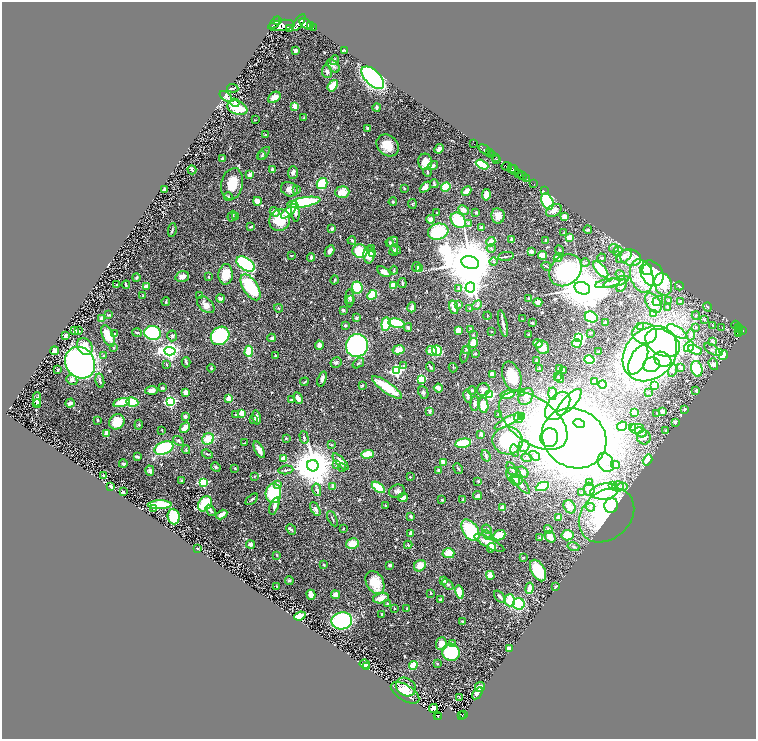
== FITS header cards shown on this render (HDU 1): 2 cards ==
NAXIS1  =                 1508
NAXIS2  =                 1474

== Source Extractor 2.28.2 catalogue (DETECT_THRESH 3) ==
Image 1508 x 1474 px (HDU 1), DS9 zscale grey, zoomed out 1/2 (1 PNG px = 2 x 2 image px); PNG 758 x 741 px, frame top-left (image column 1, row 1474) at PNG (2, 2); each listed source drawn as its Kron ellipse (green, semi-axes under 4 px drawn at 4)
Background 0.963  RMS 0.034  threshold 0.102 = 3 sigma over >= 5 px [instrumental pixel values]
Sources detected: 616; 30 cannot appear on this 1/2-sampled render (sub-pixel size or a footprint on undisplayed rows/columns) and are neither listed nor drawn; of the other 586, the 500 brightest by FLUX_AUTO listed and drawn (86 fainter detections omitted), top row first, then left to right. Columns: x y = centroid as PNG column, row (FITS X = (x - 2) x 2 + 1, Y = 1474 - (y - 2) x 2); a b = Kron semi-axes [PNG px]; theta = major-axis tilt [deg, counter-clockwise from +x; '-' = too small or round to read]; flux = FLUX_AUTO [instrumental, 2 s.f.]
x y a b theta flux
278 21 2 1 - 410
299 22 10 4 56 3300
275 23 7 2 52 2000
306 24 7 4 -38 2500
281 25 13 5 8 5500
311 26 2 1 - 150
313 28 2 1 - 83
290 29 2 1 - 110
344 50 3 2 - 6.1
295 51 4 3 - 18
334 60 5 4 - 16
333 66 8 5 -47 18
327 71 7 5 -81 18
373 78 14 7 -45 1600
333 86 6 3 53 140
233 88 6 2 -7 5.2
226 96 7 2 -38 52
274 97 7 5 34 65
235 103 4 4 - 17
295 106 2 2 - 180
377 107 4 3 - 15
237 108 10 7 -21 250
304 117 4 3 - 5.9
255 120 3 2 - 5.5
367 128 3 3 - 10
266 135 3 2 - 7.4
474 144 3 1 - 17
388 145 12 9 -45 110
439 149 5 3 - 32
485 150 7 2 -38 1700
263 153 8 4 44 15
490 153 2 1 - 280
492 154 3 2 - 610
262 156 4 3 - 8.2
495 157 4 2 - 330
222 159 3 3 - 9.1
497 159 4 1 - 360
425 162 8 7 - 72
482 165 7 4 -27 240
433 166 5 3 - 16
507 166 5 3 - 510
511 169 3 2 - 300
192 170 4 2 - 8.7
273 170 2 2 - 93
514 170 5 3 - 1100
293 172 6 5 - 20
427 172 4 2 - 6.9
519 173 2 2 - 350
250 175 3 3 - 45
522 176 4 2 - 1000
527 179 2 2 - 190
534 183 2 1 - 25
232 184 16 11 78 140
322 184 6 5 - 250
434 184 4 2 - 11
425 187 6 4 43 43
446 187 5 4 - 160
404 188 2 2 - 7.5
165 189 2 2 - 90
289 189 9 7 -24 28
297 190 4 3 - 8.6
466 191 5 3 - 100
544 191 2 1 - 8
342 192 7 6 - 98
486 195 6 3 81 62
228 197 4 3 - 5.3
257 201 4 3 - 64
304 202 17 5 10 480
393 202 4 3 - 8.5
547 202 9 5 -67 600
412 204 5 3 - 8
464 210 6 4 -28 31
554 210 8 6 32 31
289 211 10 4 42 100
295 211 11 3 -85 36
275 212 5 4 - 31
436 212 2 2 - 6.9
476 212 3 2 - 11
232 216 5 3 - 13
498 216 7 6 - 57
564 216 4 4 - 34
236 217 3 3 - 9.4
430 219 4 4 - 25
280 220 11 10 - 170
458 220 8 6 -46 280
468 223 4 3 - 8.9
251 227 2 2 - 13
481 227 4 4 - 16
332 229 4 3 - 18
172 230 7 3 81 9.7
588 230 4 3 - 8
438 232 10 8 16 300
564 233 3 3 - 4.6
569 238 4 3 - 52
512 239 2 2 - 61
352 240 4 3 - 7
545 241 3 2 - 12
393 242 6 5 - 14
491 242 5 4 - 53
390 243 4 3 - 7.6
491 248 4 4 - 10
614 248 5 4 - 13
372 249 3 3 - 5.7
396 249 6 3 -40 9.1
559 250 5 3 - 12
329 251 6 3 63 32
360 251 7 6 - 180
394 251 5 3 - 11
531 251 3 3 - 25
618 252 5 4 - 74
372 254 2 2 - 120
291 255 2 2 - 6.2
369 255 8 5 89 73
542 255 5 4 - 100
506 256 8 2 8 9.1
624 256 9 5 33 44
311 257 4 2 - 11
558 257 4 4 - 73
630 257 11 8 -20 76
602 258 4 3 - 9.3
494 262 4 4 - 8.6
470 263 9 6 -16 56000
585 263 4 3 - 8.9
246 264 10 6 -35 800
546 266 5 3 - 6
416 267 5 4 - 12
420 269 3 2 - 86
601 269 10 4 -49 180
647 269 6 5 - 170
394 270 4 2 - 4.7
565 270 18 14 43 750
384 272 7 4 -32 34
652 273 14 10 -58 1200
226 274 10 7 87 120
620 275 5 3 - 6
182 276 7 5 17 31
642 276 17 11 -74 180
136 277 4 3 - 5.6
209 277 3 3 - 4.9
335 280 4 3 - 9.1
616 282 13 4 17 31
402 283 5 2 - 11
607 283 13 3 10 25
663 284 11 8 -72 220
117 285 2 2 - 6.4
126 285 4 2 - 11
393 285 4 3 - 130
622 286 7 4 58 15
679 286 4 2 - 6.9
146 287 4 3 - 35
251 287 15 7 -57 410
357 287 6 5 - 190
470 287 5 4 - 3800
459 288 3 3 - 11
582 288 8 6 -23 38000
200 295 3 2 - 4.7
372 295 5 4 - 190
143 296 3 2 - 5.6
350 298 9 4 88 15
220 299 4 3 - 30
529 299 4 3 - 7.1
351 300 4 3 - 7
669 300 4 4 - 11
658 301 6 4 34 15
680 301 4 3 - 8.1
166 302 4 2 - 7
538 302 4 4 - 25
653 303 11 7 -54 92
459 304 3 2 - 20
206 305 10 6 -43 39
477 305 5 3 - 14
412 307 5 3 - 28
454 307 7 3 -72 97
707 307 5 3 - 6.6
279 308 4 3 - 5.2
469 308 3 2 - 4.7
668 308 4 3 - 6
343 310 4 3 - 11
654 314 3 3 - 51
109 315 4 2 - 6
696 315 4 3 - 8.7
487 316 4 2 - 5.8
591 317 7 5 -25 240
356 318 4 4 - 14
102 319 4 3 - 43
522 319 3 3 - 4.2
704 319 4 4 - 8.3
605 322 2 2 - 11
396 323 8 4 -10 300
532 323 3 2 - 9.2
386 324 7 4 85 190
503 324 13 3 -78 36
713 325 3 3 - 6.6
736 325 4 2 - 41
345 326 3 2 - 13
641 326 3 3 - 9.8
408 327 4 4 - 17
696 327 4 3 - 7.4
722 327 2 1 - 57
739 328 2 2 - 88
470 329 2 2 - 32
78 330 2 2 - 9.4
458 330 4 3 - 78
738 330 2 1 - 67
75 331 3 3 - 24
492 331 2 2 - 6.3
742 331 3 2 - 550
677 332 11 5 -32 44
739 332 3 1 - 230
115 333 2 2 - 8.7
137 333 5 2 - 9
153 333 8 7 - 530
590 333 4 3 - 6
645 333 12 10 -5 110
739 333 3 3 - 350
528 334 2 2 - 6.3
691 334 6 4 83 20
473 335 3 2 - 4.8
65 336 3 3 - 14
108 336 11 5 -66 120
172 336 5 5 - 12
220 336 10 8 43 600
272 338 4 3 - 11
579 338 3 3 - 1000
713 342 4 3 - 10
473 343 5 3 - 130
538 343 5 4 - 34
577 343 5 3 - 99
663 343 18 12 -28 640
319 345 4 3 - 37
357 345 11 11 - 1000
85 347 9 7 -55 93
543 347 7 6 - 57
689 347 6 4 54 270
114 348 3 3 - 5.8
466 349 3 3 - 6.6
399 350 6 4 12 68
695 350 7 3 -23 70
712 350 9 4 -33 20
55 351 4 3 - 55
170 351 6 4 -4 3300
249 351 6 3 89 130
432 351 5 4 - 65
437 351 5 5 - 210
599 352 2 2 - 17
719 352 3 3 - 330
465 354 8 2 76 7.5
475 354 4 3 - 6
650 354 30 24 47 3100
723 355 5 4 - 220
103 356 3 3 - 5
275 356 3 2 - 9.8
589 359 5 3 - 230
663 359 9 7 -31 550
536 360 2 2 - 12
638 360 16 8 63 610
186 362 5 3 - 10
336 362 5 5 - 14
80 363 16 14 -55 1900
358 363 6 3 36 7.5
166 364 3 2 - 4.5
713 364 6 4 -72 16
651 365 8 7 - 220
404 366 3 3 - 5.7
431 367 5 2 - 8.5
681 367 3 2 - 28
211 368 4 3 - 6.4
453 368 4 2 - 5.1
58 369 3 2 - 6.3
539 369 4 4 - 11
560 369 4 3 - 26
697 369 8 5 -74 380
564 370 3 2 - 7
672 370 6 4 77 14
396 371 4 3 - 1100
492 374 4 3 - 26
512 376 15 9 -72 160
558 377 3 2 - 4.2
560 378 5 4 - 12
322 379 8 4 73 18
422 379 3 3 - 430
72 380 6 4 -25 19
100 381 7 2 -80 15
595 381 3 2 - 150
304 382 4 2 - 5.2
603 384 4 3 - 160
362 385 2 2 - 20
655 385 3 3 - 110
387 387 18 5 -36 170
163 388 3 2 - 12
438 388 4 3 - 47
151 390 6 4 5 27
483 390 6 6 - 58
696 390 3 3 - 6.4
472 391 4 3 - 7.6
186 392 2 2 - 91
423 392 6 5 - 13
522 392 4 3 - 5.5
648 393 3 2 - 7.1
490 394 3 3 - 490
508 394 7 3 14 69
552 394 6 4 -86 43
468 396 6 3 -77 15
526 397 9 6 56 36
298 398 6 3 -63 48
37 399 7 3 88 19
229 399 2 2 - 180
291 400 3 2 - 13
170 401 4 3 - 980
132 402 6 4 -9 170
569 402 17 6 47 510
70 403 5 3 - 16
121 403 8 4 14 110
37 404 4 3 - 7.5
475 404 7 3 84 18
483 405 8 4 -82 91
558 406 16 10 52 520
685 409 3 2 - 14
430 411 3 2 - 26
662 411 3 2 - 50
242 413 3 2 - 130
634 413 4 3 - 65
657 413 3 2 - 5.3
499 414 3 3 - 5
236 415 3 2 - 23
185 417 2 2 - 54
257 417 7 3 -78 26
521 417 3 2 - 140
518 418 5 3 - 53
98 420 4 2 - 9.4
254 420 3 2 - 4.9
533 420 39 22 -36 560
508 421 15 3 29 140
117 422 8 7 - 110
675 422 4 4 - 20
579 423 6 4 -14 290
139 425 5 3 - 5.7
622 426 5 4 - 61
185 428 5 3 - 58
632 428 4 3 - 120
638 429 7 5 0 35
162 430 2 2 - 6.4
666 430 4 3 - 6.2
641 432 6 4 -28 38
107 433 2 2 - 120
481 434 3 3 - 19
304 437 6 3 -75 12
644 437 7 7 - 29
286 438 3 2 - 6.9
549 438 9 8 - 430
574 438 33 29 -29 15000
208 439 6 5 - 110
178 441 6 3 -38 13
508 441 15 14 - 290
244 443 3 1 - 4.6
463 443 8 4 10 270
332 445 4 3 - 5.5
524 446 6 5 - 23
164 448 10 6 22 440
186 450 4 2 - 6.8
259 450 9 3 -63 50
515 451 6 3 -74 10
207 454 6 2 -23 8.1
368 454 6 4 1 140
486 456 6 3 -71 13
535 456 6 3 -34 13
137 457 4 2 - 18
283 458 4 3 - 68
527 458 5 4 - 11
647 460 6 4 57 69
341 462 10 4 -47 52
443 462 4 3 - 81
606 462 10 7 -59 50
123 464 4 3 - 11
336 464 3 3 - 5.5
615 465 4 4 - 20
313 466 6 5 - 26000
216 467 5 4 - 10
235 468 3 2 - 6.1
342 468 4 2 - 7.2
458 469 6 3 -61 7.5
286 470 7 3 6 9.6
512 470 9 2 -59 11
150 471 5 4 - 23
439 471 3 3 - 27
522 472 6 5 - 25
103 476 2 2 - 10
254 476 3 2 - 5.5
514 476 10 6 -48 30
410 477 2 2 - 9
515 480 6 4 -57 13
182 481 3 2 - 7.4
478 481 3 3 - 7.4
203 482 4 3 - 440
589 483 3 2 - 5.1
521 484 12 4 -47 41
278 485 2 2 - 76
333 486 3 2 - 36
613 486 3 3 - 60
618 486 6 5 - 29
111 487 4 3 - 16
378 487 7 3 -36 230
542 487 7 4 22 290
622 487 5 4 - 14
589 489 6 5 - 35
317 490 6 3 -78 16
397 491 8 6 16 24
604 491 14 8 6 520
123 492 3 2 - 18
273 493 10 7 85 380
581 493 3 2 - 5.5
478 496 4 3 - 22
403 497 5 4 - 34
252 499 7 2 41 7.4
442 500 2 2 - 23
463 500 4 3 - 6.6
205 504 8 6 55 250
160 505 12 4 2 460
385 505 2 2 - 15
274 506 9 3 70 32
611 506 7 6 - 290
570 507 7 5 -52 42
590 507 5 4 - 15
502 508 2 2 - 100
154 509 2 2 - 27
315 509 7 4 -61 20
211 510 6 2 -56 26
222 514 6 3 30 42
607 515 31 23 42 620
411 516 4 3 - 15
174 517 8 6 -86 170
559 517 4 4 - 32
332 519 8 2 -63 6.2
291 529 6 3 -47 12
343 529 4 2 - 5.5
487 529 5 3 - 7.7
548 529 4 3 - 18
470 530 12 7 -56 300
411 533 2 2 - 76
487 535 5 2 - 6.7
499 535 6 5 - 85
567 535 6 5 - 130
540 537 4 3 - 6.2
550 537 6 5 - 63
489 543 16 5 -28 100
251 544 4 3 - 26
352 544 6 5 - 77
408 545 4 3 - 6.3
573 547 6 4 -17 11
491 548 5 3 - 23
197 549 2 2 - 13
448 553 6 5 - 95
277 555 3 2 - 6.2
523 558 2 2 - 5.3
324 565 3 3 - 4.5
390 565 3 3 - 17
420 566 6 5 - 62
538 570 12 6 -60 210
490 575 4 4 - 59
443 580 4 2 - 28
289 581 4 3 - 8.2
375 582 12 8 -62 140
448 584 7 3 -50 15
277 586 3 3 - 4.6
555 587 3 2 - 4.8
530 588 5 4 - 47
459 592 7 4 -79 120
431 593 3 2 - 5.4
311 595 5 3 - 52
335 595 4 4 - 31
499 596 7 3 -51 24
381 598 8 5 13 60
440 600 3 2 - 10
510 600 6 5 - 170
388 604 4 3 - 14
519 604 6 5 - 250
394 608 2 2 - 11
407 609 4 2 - 5.7
382 614 3 2 - 10
300 616 6 3 21 170
342 621 10 8 9 780
463 622 3 2 - 15
452 643 2 2 - 32
441 644 6 5 - 60
509 648 3 3 - 33
451 652 9 8 - 450
365 664 5 4 - 64
437 664 2 2 - 5.7
413 665 4 3 - 120
366 667 2 2 - 19
406 687 10 8 -36 53
480 687 5 4 - 34
405 693 16 7 -32 100
477 693 7 3 54 19
460 697 2 1 - 15
433 708 4 4 - 64
463 714 2 1 - 17
438 715 2 1 - 10
461 715 3 2 - 21
438 717 2 2 - 23
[86 fainter detections neither listed nor drawn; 30 sub-pixel or undisplayed-footprint detections neither listed nor drawn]